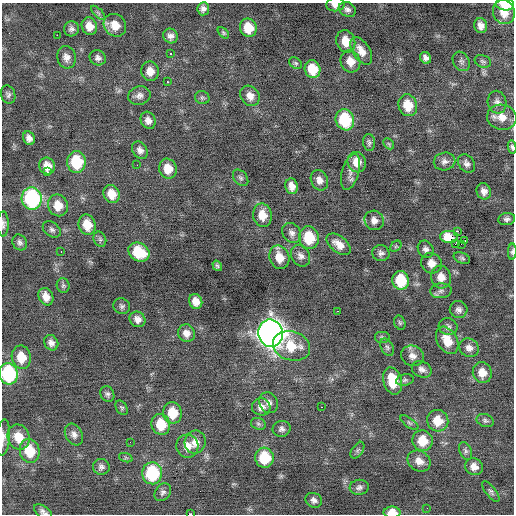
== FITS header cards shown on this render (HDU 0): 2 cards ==
NAXIS1  =                  512 / Axis length
NAXIS2  =                  512 / Axis length

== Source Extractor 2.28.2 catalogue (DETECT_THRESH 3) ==
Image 512 x 512 px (HDU 0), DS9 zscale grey, 1 PNG px = 1 image px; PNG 516 x 516 px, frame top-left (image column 1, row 512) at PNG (2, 3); each listed source drawn as its Kron ellipse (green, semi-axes under 4 px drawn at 4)
Background -0.0578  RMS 0.85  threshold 2.55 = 3 sigma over >= 5 px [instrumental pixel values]
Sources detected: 147; all 147 listed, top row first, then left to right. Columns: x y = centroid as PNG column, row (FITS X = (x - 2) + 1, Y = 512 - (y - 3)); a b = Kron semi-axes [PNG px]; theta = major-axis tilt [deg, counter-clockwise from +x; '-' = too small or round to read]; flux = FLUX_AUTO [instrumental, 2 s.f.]
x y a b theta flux
505 4 9 6 -5 1100
335 5 9 6 6 340
203 9 6 6 - 220
347 9 9 7 -30 220
504 12 12 11 - 830
98 13 9 3 -45 110
115 25 12 10 -47 790
89 26 9 7 -70 560
481 26 7 6 - 360
248 28 9 8 - 1200
71 29 7 7 - 200
223 33 7 4 -46 84
57 35 2 2 - 380
170 36 8 7 - 270
346 41 11 9 -67 890
361 51 15 8 -57 570
170 54 3 2 - 270
66 57 11 9 -79 370
98 58 8 7 - 220
426 58 6 5 - 230
350 61 11 9 -66 640
461 61 10 8 -60 200
483 61 8 6 -21 130
296 63 7 5 -40 100
312 69 9 7 -69 1300
150 71 10 9 - 570
167 81 3 2 - 110
8 95 9 7 -73 170
139 96 11 9 14 290
250 96 11 9 -52 480
202 98 7 6 - 120
497 102 11 9 -78 310
408 105 11 9 -74 1100
502 117 15 12 -11 700
148 120 9 7 -63 320
345 120 11 9 -71 3100
29 138 7 5 -63 270
369 142 8 6 -82 150
389 144 6 4 -47 87
512 147 7 4 -80 120
140 150 9 7 -58 270
445 161 11 9 11 280
76 162 11 9 90 2600
357 162 10 9 - 670
467 164 10 7 -51 240
137 165 2 2 - 130
47 166 8 7 - 680
168 169 10 8 -71 810
48 172 3 2 - 200
350 172 19 8 74 420
241 178 9 6 -50 140
319 180 10 8 -66 340
292 186 8 6 -77 400
484 191 8 7 - 330
111 194 9 7 -63 820
32 198 11 10 - 6900
58 205 11 10 - 870
262 215 12 9 -81 820
507 219 8 6 9 180
374 220 10 9 - 370
3 224 13 5 90 190
87 225 10 8 -73 930
52 229 10 7 -36 190
458 231 3 2 - 1900
292 233 11 8 -54 290
449 237 9 6 -4 1100
309 238 11 10 - 1700
100 239 8 6 -68 130
465 241 2 2 - 32
20 242 8 7 - 190
339 244 14 8 -38 570
455 244 3 2 - 110
461 244 2 2 - 110
396 246 6 4 44 98
426 249 9 7 -58 220
61 252 3 2 - 140
139 252 11 8 -30 1800
512 252 8 4 87 130
381 253 8 8 - 220
301 256 11 9 -56 290
279 257 12 9 -70 800
462 258 8 5 -21 120
431 263 11 10 - 510
217 266 5 4 - 99
441 277 11 10 - 520
401 280 9 8 - 2200
63 286 7 6 - 120
441 291 10 7 4 230
46 297 9 7 -66 490
196 301 7 6 - 490
122 306 8 7 - 150
459 310 9 8 - 240
337 311 3 2 - 250
137 319 8 7 - 330
400 323 7 5 -74 100
448 327 9 8 - 200
186 333 9 8 - 360
271 333 14 12 -79 56000
381 337 8 6 0 110
447 340 15 10 -60 960
51 343 8 6 -58 270
291 346 19 14 -17 1500
387 347 9 6 -61 150
469 348 10 9 - 330
412 356 11 10 - 400
21 357 11 9 -79 1000
422 369 10 8 -24 270
482 373 10 9 - 620
8 374 11 9 -79 5400
405 380 9 5 11 130
393 381 14 9 -74 1600
107 394 8 6 -59 160
269 403 11 9 -65 310
261 407 9 8 - 400
321 407 2 2 - 79
122 408 8 5 -59 100
172 413 11 9 -79 1400
485 420 9 6 -21 140
438 421 11 10 - 1100
409 423 11 4 -36 130
161 424 10 9 - 1400
258 424 8 5 -21 140
282 429 9 8 - 210
74 434 11 8 -61 300
3 437 18 7 85 360
18 437 13 11 -68 1100
422 441 10 10 - 1100
130 442 3 2 - 62
195 442 11 10 - 470
187 446 11 11 - 640
357 450 9 5 56 150
30 451 12 10 -76 1600
466 451 9 6 -67 160
126 458 7 4 -18 86
264 458 10 9 - 2100
419 461 12 10 -31 490
101 467 8 8 - 200
474 467 9 8 - 420
152 473 11 10 - 3900
359 487 9 7 7 210
491 491 12 5 -52 140
163 492 9 7 51 200
314 500 8 7 - 230
427 508 2 2 - 50
43 512 10 5 -35 210
392 512 8 6 0 750
190 514 4 2 - 2300
At the frame edge (FLAGS 8, measured only in part): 10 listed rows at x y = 505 4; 335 5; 512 147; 3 224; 512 252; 8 374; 3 437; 43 512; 392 512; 190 514